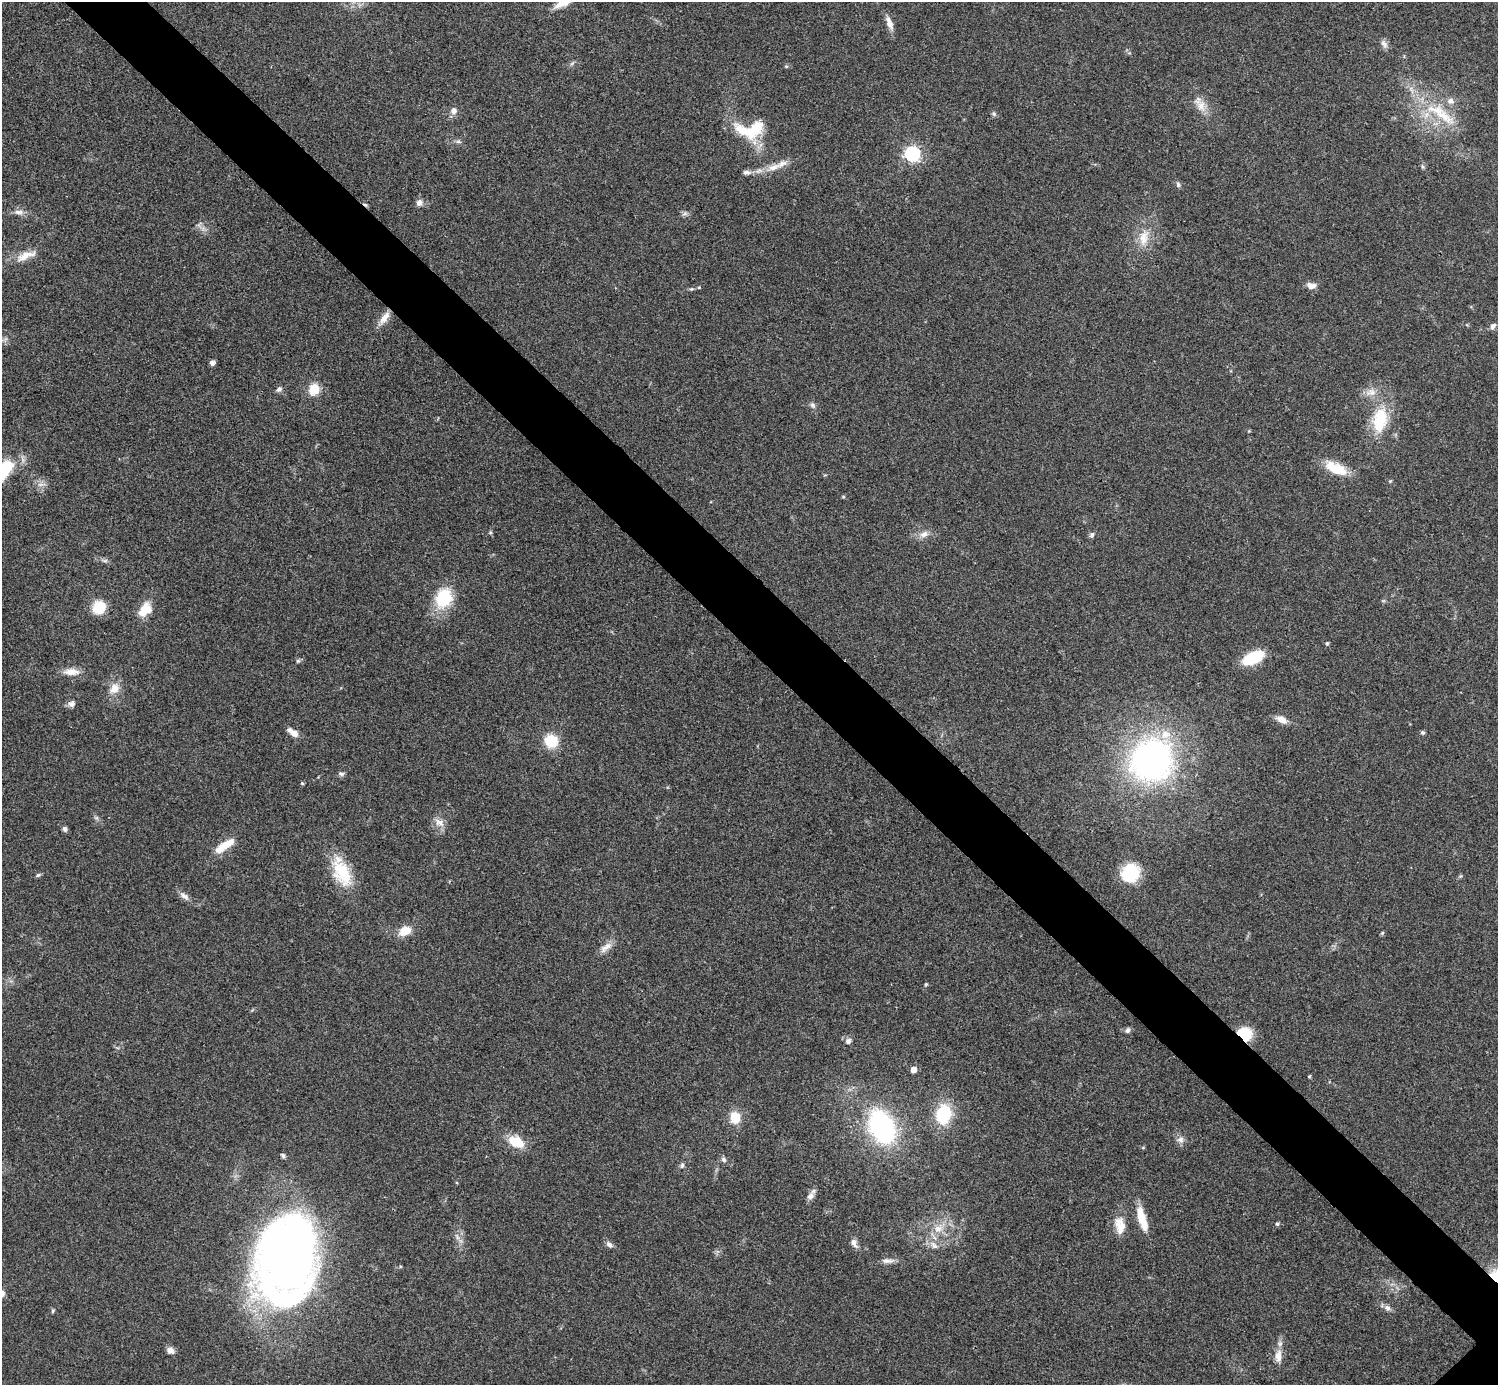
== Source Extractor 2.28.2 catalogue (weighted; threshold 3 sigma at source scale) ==
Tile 11 of 4 x 4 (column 3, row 3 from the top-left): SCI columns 2993-4488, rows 1539-2921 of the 5985 x 5985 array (HDU 1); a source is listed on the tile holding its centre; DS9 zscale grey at full resolution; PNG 1500 x 1387 px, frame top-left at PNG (2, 2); no overlay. Shown black and unused: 5% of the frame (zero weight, under 3 of 4 exposures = <1% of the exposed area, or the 3 px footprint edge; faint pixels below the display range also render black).
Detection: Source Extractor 2.28.2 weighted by HDU 2 'WHT'; one run over the whole footprint, this tile lists its part. Background 0.0709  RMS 0.0053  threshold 0.0239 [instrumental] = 3 sigma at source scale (4.5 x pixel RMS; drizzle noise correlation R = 1.50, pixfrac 1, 0.05/0.05 arcsec/px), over >= 5 px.
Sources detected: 96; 2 inside a brighter listed object's ellipse — not listed separately; the other 94 listed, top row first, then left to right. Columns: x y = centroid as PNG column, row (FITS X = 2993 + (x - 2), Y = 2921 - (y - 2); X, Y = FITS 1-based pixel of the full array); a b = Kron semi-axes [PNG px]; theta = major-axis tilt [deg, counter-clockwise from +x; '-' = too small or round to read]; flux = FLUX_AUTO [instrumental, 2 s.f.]
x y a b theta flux
889 23 19 7 -68 4.1
1384 44 13 7 -50 2.3
786 66 5 3 - 0.6
1450 101 10 8 0 2.9
1201 106 16 12 -77 6.2
454 110 9 8 - 2.7
994 114 7 5 -89 1.1
1441 114 57 15 -36 25
755 129 27 14 48 17
458 141 7 4 -1 1
912 154 6 6 - 150
1422 166 6 4 -72 0.84
774 167 22 8 22 6.8
746 172 10 6 -4 2
1178 184 7 5 -88 1.2
419 202 9 8 - 2.4
18 212 14 6 0 2.8
685 213 8 5 17 1.4
203 228 7 5 46 1.5
1144 238 24 12 77 9.4
25 256 30 10 22 7.6
1312 286 12 7 -6 3.5
699 287 4 4 - 0.51
691 289 6 4 11 0.81
384 318 21 8 56 5.1
1493 326 9 6 60 2
212 363 4 4 - 3.2
279 389 8 7 - 1.6
314 389 10 9 - 11
1371 392 16 9 11 4.7
813 405 9 7 -51 1.6
1380 420 29 16 80 24
1336 468 28 12 -24 14
1390 481 5 4 - 0.59
843 497 4 4 - 0.58
490 533 6 4 19 0.64
924 534 13 8 23 3.5
1092 535 8 6 71 1.4
105 561 7 4 1 1.1
443 598 20 16 64 25
99 607 11 10 - 17
145 610 18 12 51 9.6
1327 643 5 5 - 0.76
1253 658 17 9 25 31
298 661 6 5 - 0.87
71 672 23 9 -1 5.6
114 688 16 12 57 6
71 704 9 8 - 2.1
1281 719 14 8 -25 4.3
294 733 9 7 -36 4.5
1422 733 5 5 - 1
551 741 11 11 - 17
1151 760 33 31 51 190
341 774 8 6 -12 1.3
302 783 5 4 - 0.53
439 822 15 10 -28 4.1
65 829 7 6 - 1.4
225 845 29 8 33 9.8
342 872 41 19 -66 22
1130 873 19 16 49 26
38 875 7 5 28 0.88
1461 876 6 4 88 0.64
184 896 15 7 -37 3
405 931 13 10 22 8.3
1382 933 6 4 46 0.67
606 947 21 8 40 4.1
926 984 5 4 - 0.73
1128 1030 8 5 69 1.3
1245 1034 16 13 -44 17
848 1041 8 8 - 2
914 1069 5 4 - 6.5
1309 1076 4 3 - 0.56
944 1114 22 16 77 24
735 1117 13 11 86 10
882 1127 25 18 -63 100
1180 1140 10 9 - 2.6
516 1141 14 9 -26 15
283 1155 6 5 - 1.2
723 1160 8 6 -45 1.6
682 1165 8 5 79 1.2
810 1196 12 8 46 2.7
1142 1219 29 9 -74 12
1277 1224 6 5 - 0.9
1120 1226 22 12 -81 8.3
938 1229 13 10 12 5.9
854 1243 13 7 -64 2.7
609 1244 10 7 -38 2
934 1245 12 7 -45 2.8
288 1261 43 28 80 980
888 1261 18 6 1 2.9
1387 1308 10 6 -17 2
53 1311 5 4 - 0.73
170 1350 9 8 - 2.6
1278 1356 17 9 86 5.4
Overlapping masked pixels (flux is a lower limit): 1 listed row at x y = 1245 1034